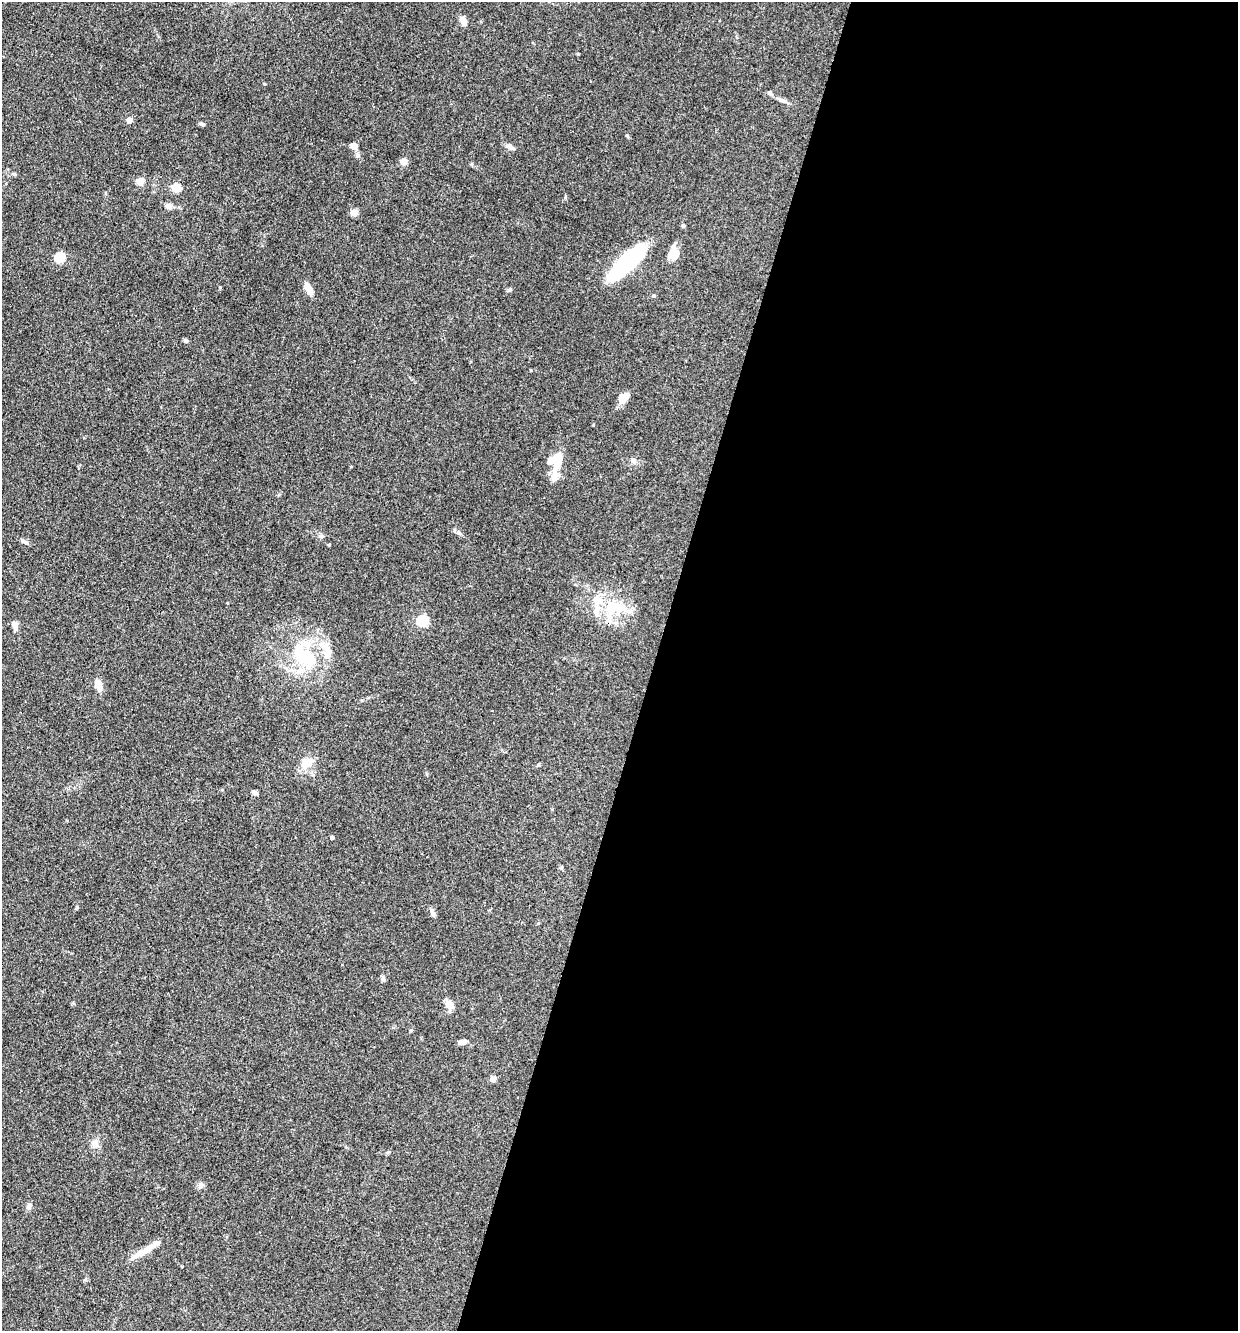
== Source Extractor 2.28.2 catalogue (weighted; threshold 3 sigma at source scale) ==
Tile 12 of 4 x 4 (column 4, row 3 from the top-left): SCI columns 3967-5202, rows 1331-2659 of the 5334 x 5318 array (HDU 1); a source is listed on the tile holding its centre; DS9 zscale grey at full resolution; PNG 1240 x 1333 px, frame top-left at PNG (2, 2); no overlay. Shown black and unused: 47% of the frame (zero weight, under 3 of 4 exposures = <1% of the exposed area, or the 3 px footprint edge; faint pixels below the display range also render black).
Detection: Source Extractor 2.28.2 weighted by HDU 2 'WHT'; one run over the whole footprint, this tile lists its part. Background 0.141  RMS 0.0069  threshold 0.0308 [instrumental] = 3 sigma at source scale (4.5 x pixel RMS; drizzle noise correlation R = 1.50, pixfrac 1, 0.05/0.05 arcsec/px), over >= 5 px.
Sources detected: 50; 1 inside a brighter object's white glare — not listed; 6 inside a brighter listed object's ellipse — not listed separately; the other 43 listed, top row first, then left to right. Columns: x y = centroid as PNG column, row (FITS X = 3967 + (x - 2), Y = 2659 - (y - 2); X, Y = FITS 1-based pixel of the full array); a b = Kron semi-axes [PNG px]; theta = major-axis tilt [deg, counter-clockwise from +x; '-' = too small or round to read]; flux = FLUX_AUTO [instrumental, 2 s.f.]
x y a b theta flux
463 21 9 6 -59 4.4
265 84 5 3 - 0.54
770 93 6 5 - 1.9
783 101 13 5 -20 2.5
129 120 5 5 - 4.9
202 124 8 4 -27 1.1
627 136 5 4 - 0.81
354 146 8 8 - 3.4
510 147 10 6 -25 2.3
404 162 5 4 - 11
140 181 5 5 - 13
176 188 5 5 - 25
169 206 8 7 - 2.8
354 213 5 4 - 9.6
683 226 5 4 - 1
672 252 20 8 67 6.3
60 258 5 5 - 40
627 262 40 13 44 75
308 289 13 6 -63 7
185 341 6 5 - 1.1
624 397 11 8 41 7.8
555 461 20 12 11 10
633 461 8 6 -46 2.5
554 477 12 8 82 5.3
24 541 14 3 -31 1.5
615 607 33 16 -9 24
422 621 6 5 - 68
15 625 9 7 -76 3.5
304 657 34 22 -42 39
98 685 11 7 -71 6.7
307 763 19 12 43 8.3
254 793 5 4 - 2.7
332 837 5 3 - 0.86
561 868 5 4 - 1
432 912 10 6 -78 2.2
449 1005 11 10 - 4.8
411 1030 5 3 - 0.66
463 1042 10 6 9 2.7
493 1079 7 6 - 2.4
95 1144 11 8 76 4.2
201 1185 9 7 36 2.2
29 1206 10 6 50 2.1
146 1250 37 6 31 10
Unlisted compact peaks at least as high as the median listed source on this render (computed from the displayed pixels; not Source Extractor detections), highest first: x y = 578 54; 321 536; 509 290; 454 530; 77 907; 220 287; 531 370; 383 977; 565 197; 14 174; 329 545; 593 425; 538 765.